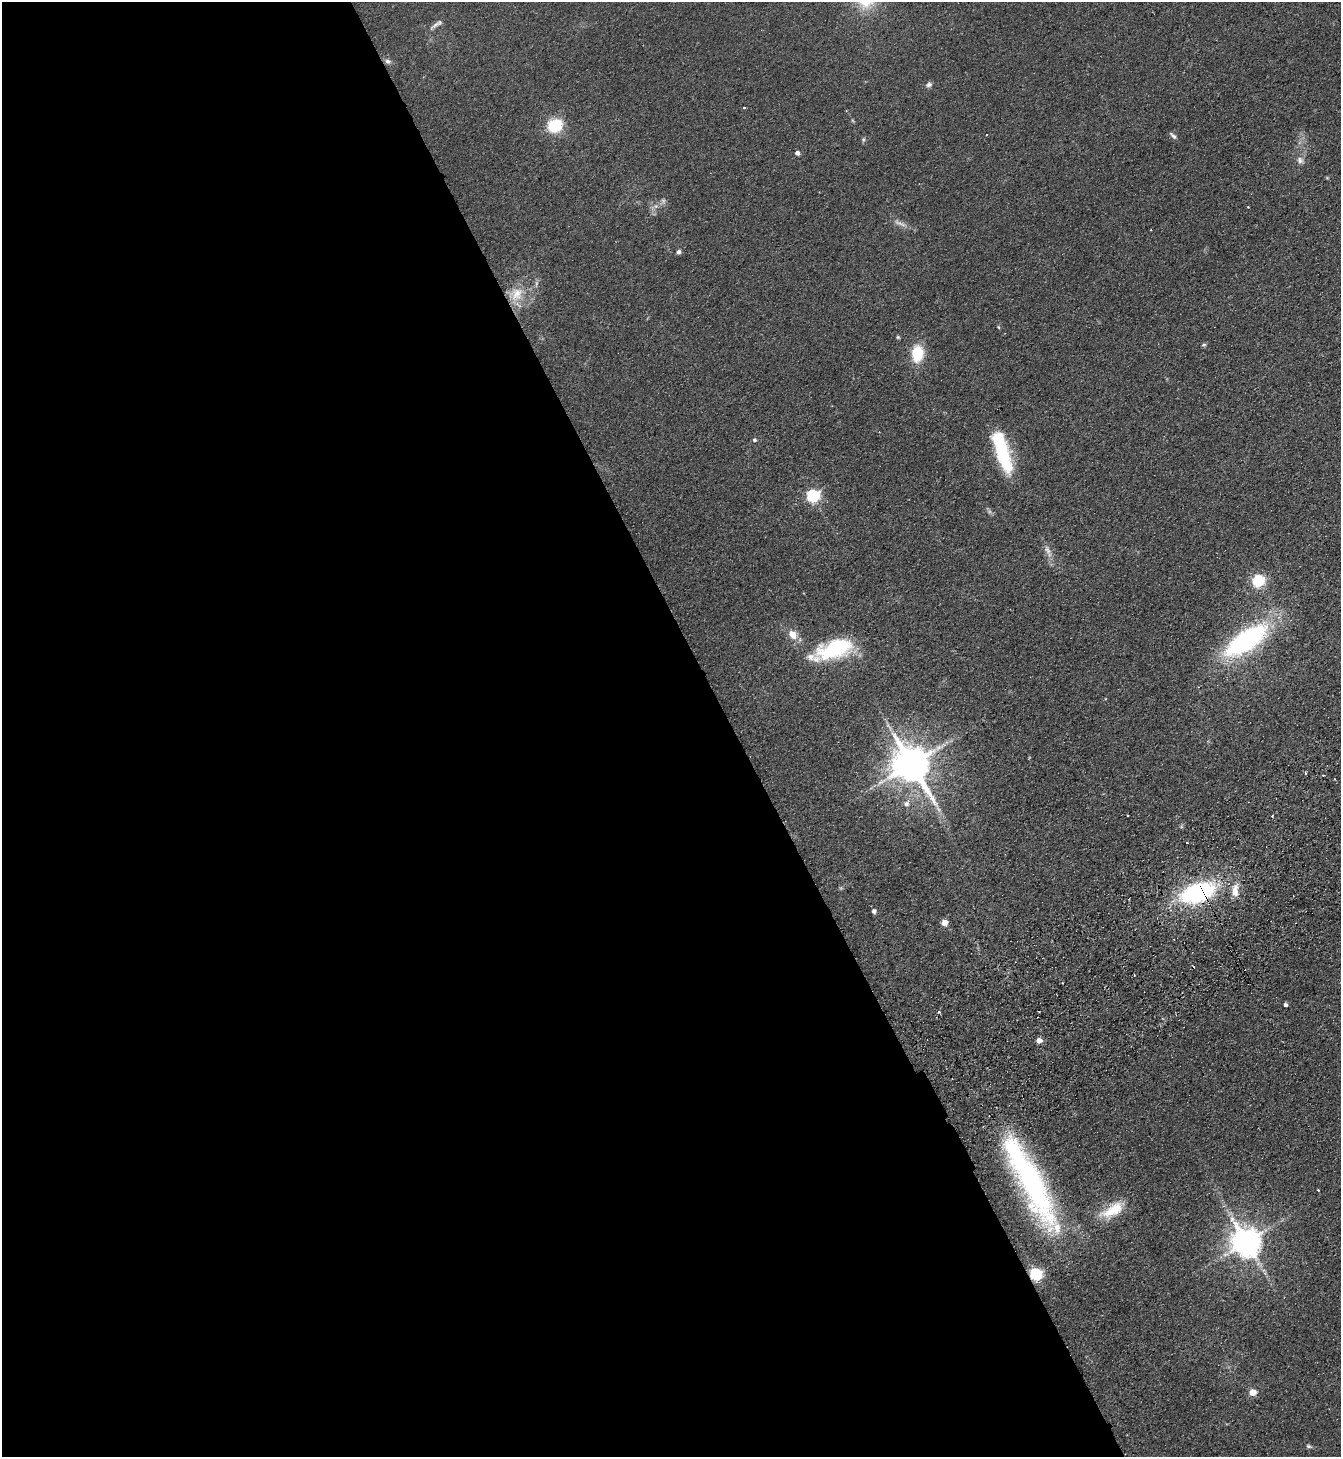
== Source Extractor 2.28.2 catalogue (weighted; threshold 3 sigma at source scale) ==
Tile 9 of 4 x 4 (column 1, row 3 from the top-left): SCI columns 329-1667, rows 1506-2960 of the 5875 x 5919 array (HDU 1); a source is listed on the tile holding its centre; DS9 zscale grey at full resolution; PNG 1343 x 1459 px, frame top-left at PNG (2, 2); no overlay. Shown black and unused: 55% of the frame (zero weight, under 2 of 3 exposures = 3% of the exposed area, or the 3 px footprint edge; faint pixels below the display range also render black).
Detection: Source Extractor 2.28.2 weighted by HDU 2 'WHT'; one run over the whole footprint, this tile lists its part. Background 0.0653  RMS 0.0095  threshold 0.0429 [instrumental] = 3 sigma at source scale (4.5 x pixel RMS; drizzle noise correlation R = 1.50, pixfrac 1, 0.05/0.05 arcsec/px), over >= 5 px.
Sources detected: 56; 5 too faint to see at this stretch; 6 cosmic-ray / hot-pixel residue — not listed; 2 inside a brighter listed object's ellipse — not listed separately; the other 43 listed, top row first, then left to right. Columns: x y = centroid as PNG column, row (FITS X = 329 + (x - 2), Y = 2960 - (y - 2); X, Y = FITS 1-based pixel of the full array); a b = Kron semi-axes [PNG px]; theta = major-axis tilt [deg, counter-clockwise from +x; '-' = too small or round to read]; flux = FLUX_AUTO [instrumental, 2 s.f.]
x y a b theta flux
435 25 19 5 42 4.1
388 61 9 7 -18 3.2
929 84 8 6 25 2.9
555 125 16 14 25 34
1173 135 11 4 -41 2.6
863 139 6 5 - 1.7
797 153 4 4 - 4.1
1300 160 10 9 - 4.9
656 206 7 6 - 3.1
1248 207 2 2 - 0.6
900 223 23 6 -24 5.8
678 252 6 5 - 2.5
516 294 22 18 61 24
998 327 5 3 - 1
898 337 5 4 - 1.2
1204 344 6 5 - 1.6
917 353 18 13 87 30
754 440 5 4 - 2.2
1002 451 47 13 -72 74
813 495 6 6 - 160
1047 550 15 8 -60 6.4
1258 580 6 6 - 140
792 634 12 9 -46 11
1246 640 48 18 35 180
835 649 45 22 16 75
1105 699 3 3 - 0.91
911 764 12 10 -55 3100
1305 773 4 3 - 1
906 804 8 7 - 4.5
1235 891 17 9 85 12
1198 892 25 14 18 180
1129 899 2 2 - 0.72
874 911 5 5 - 3.5
944 922 5 5 - 13
1285 1005 4 4 - 2.6
939 1012 4 3 - 1.4
1039 1040 5 4 - 8.9
1030 1180 115 26 -63 240
1113 1210 33 14 31 27
1246 1242 9 9 - 1700
1036 1274 6 6 - 150
1252 1392 5 4 - 20
1308 1446 7 5 -17 1.9
Overlapping masked pixels (flux is a lower limit): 3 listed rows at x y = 1198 892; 1030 1180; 1036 1274